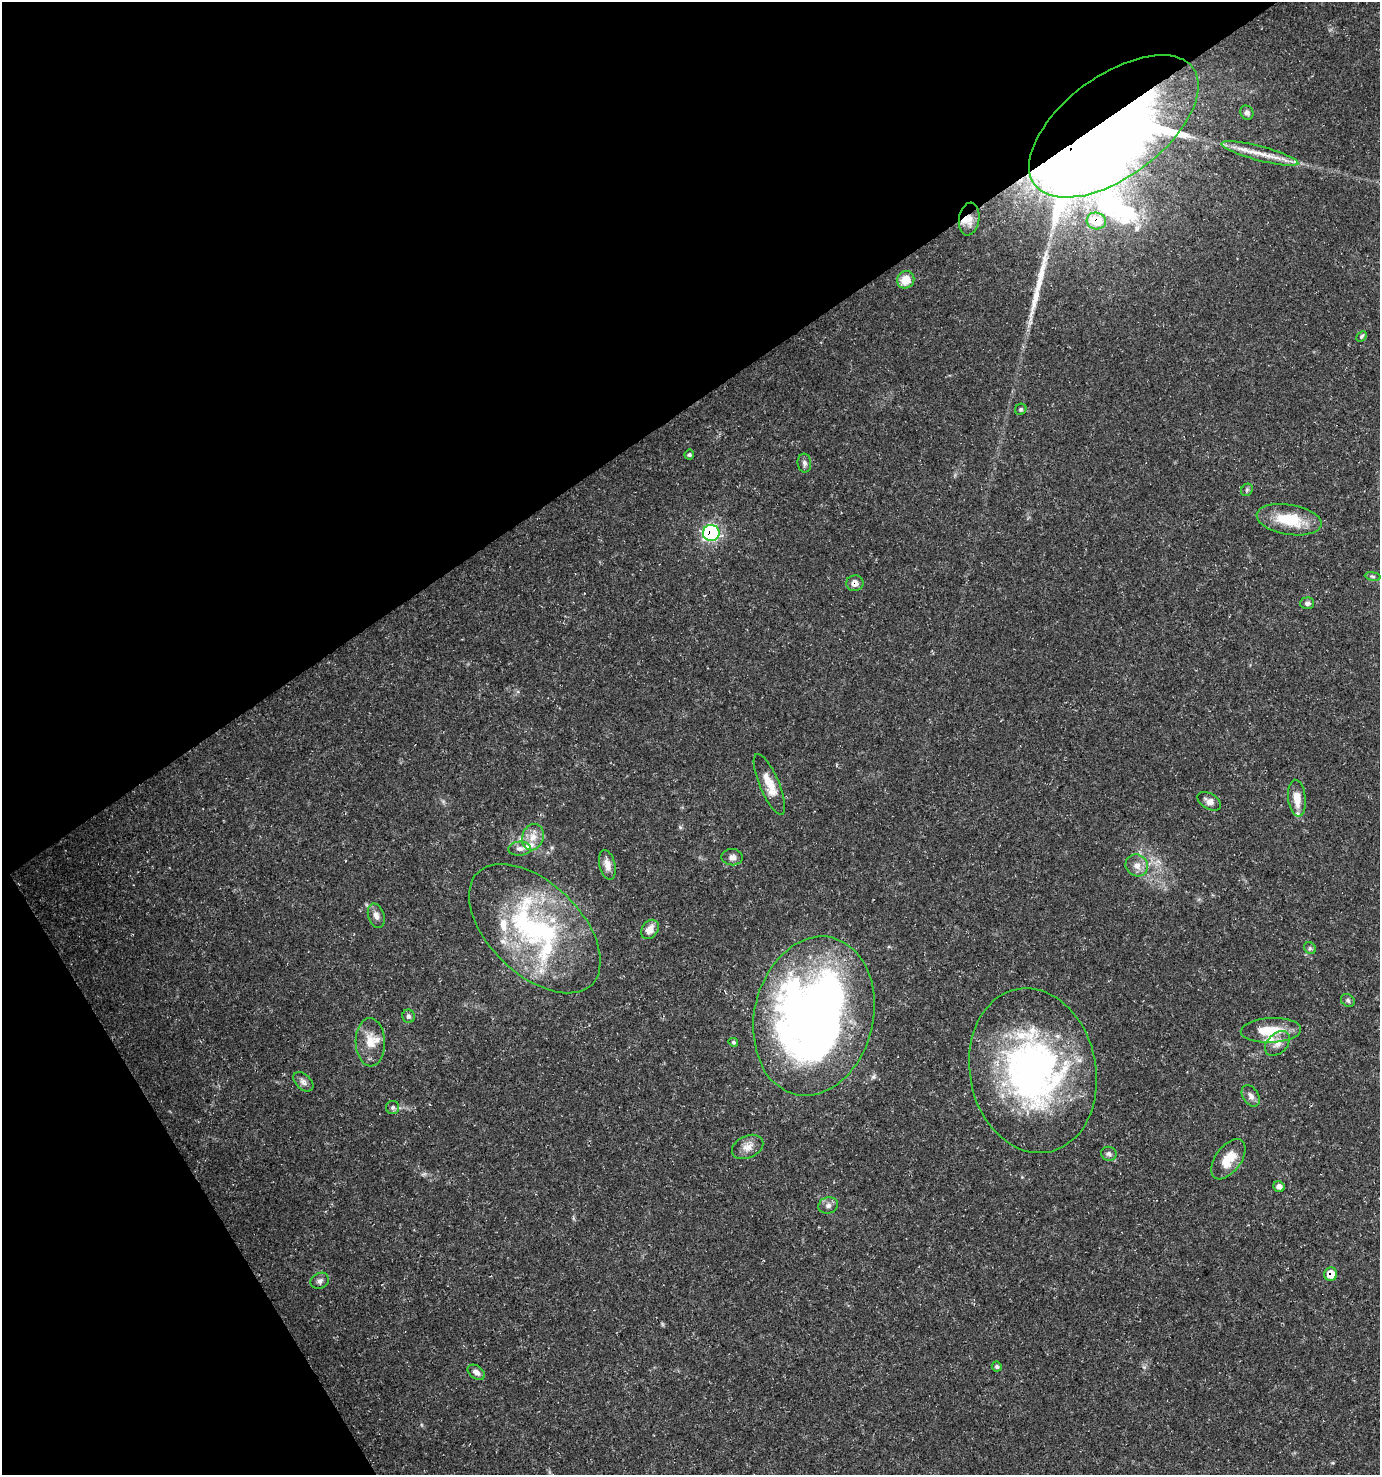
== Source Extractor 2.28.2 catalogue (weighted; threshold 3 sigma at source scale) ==
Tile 5 of 4 x 4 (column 1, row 2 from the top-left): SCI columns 120-1497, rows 2953-4425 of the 5813 x 5899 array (HDU 1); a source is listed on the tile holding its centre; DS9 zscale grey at full resolution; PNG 1382 x 1477 px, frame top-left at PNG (2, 2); each listed source drawn as its Kron ellipse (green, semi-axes under 4 px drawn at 4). Shown black and unused: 33% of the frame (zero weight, under 3 of 5 exposures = <1% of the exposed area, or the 3 px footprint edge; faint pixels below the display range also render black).
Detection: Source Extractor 2.28.2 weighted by HDU 2 'WHT'; one run over the whole footprint, this tile lists its part. Background 0.0272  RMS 0.0025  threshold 0.0114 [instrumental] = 3 sigma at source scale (4.5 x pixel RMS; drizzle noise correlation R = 1.50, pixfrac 1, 0.0396/0.0396 arcsec/px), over >= 5 px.
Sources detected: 61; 3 inside a brighter object's white glare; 1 long thin detection or spike segment (spike, bleed or trail) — neither listed nor drawn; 9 inside a brighter listed object's ellipse — not listed separately; the other 48 listed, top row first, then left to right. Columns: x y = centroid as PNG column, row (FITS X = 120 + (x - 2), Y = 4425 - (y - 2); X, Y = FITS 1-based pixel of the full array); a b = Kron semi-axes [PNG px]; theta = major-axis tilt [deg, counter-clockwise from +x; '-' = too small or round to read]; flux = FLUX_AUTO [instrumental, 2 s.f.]
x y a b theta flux
1247 113 7 6 - 0.88
1114 126 98 50 37 460
1260 153 39 7 -15 4.7
969 219 16 10 81 2.3
1096 221 9 8 - 6.7
906 280 9 8 - 4
1361 336 6 4 43 0.42
1021 409 6 5 - 0.42
689 455 5 5 - 0.53
804 463 9 7 -84 0.84
1247 490 7 5 46 0.44
1289 520 33 15 -10 9.9
711 533 8 8 - 47
1373 576 8 4 -9 0.48
855 583 8 8 - 1.8
1307 603 7 6 - 0.7
769 784 33 9 -67 4.6
1297 798 18 8 -84 4.1
1209 801 13 7 -31 1.4
533 837 13 10 70 2.8
520 849 11 7 3 1.1
732 857 11 8 -4 1.2
607 865 15 8 -77 2.1
1137 865 11 10 - 2.1
376 916 12 8 -72 1.5
535 929 80 46 -44 57
650 929 10 8 54 2.3
1310 948 6 5 - 0.46
1348 1000 7 6 - 0.57
408 1016 6 6 - 0.73
814 1016 80 59 77 230
1271 1030 30 12 3 7.2
370 1042 24 14 -88 4.7
733 1042 5 4 - 0.39
1277 1043 15 9 44 2.1
1033 1071 83 63 -79 94
303 1082 12 7 -43 1.2
1251 1096 12 7 -58 1.3
393 1107 6 6 - 0.56
748 1147 16 11 25 2.3
1109 1154 8 7 - 0.83
1228 1159 23 12 54 5.2
1279 1187 6 5 - 1.3
828 1205 10 8 16 1.1
1331 1274 6 6 - 3.7
320 1281 10 7 30 0.99
997 1367 5 4 - 0.48
476 1372 9 6 -37 1.3
Overlapping masked pixels (flux is a lower limit): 6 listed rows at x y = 1114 126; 969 219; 1096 221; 711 533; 855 583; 1331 1274